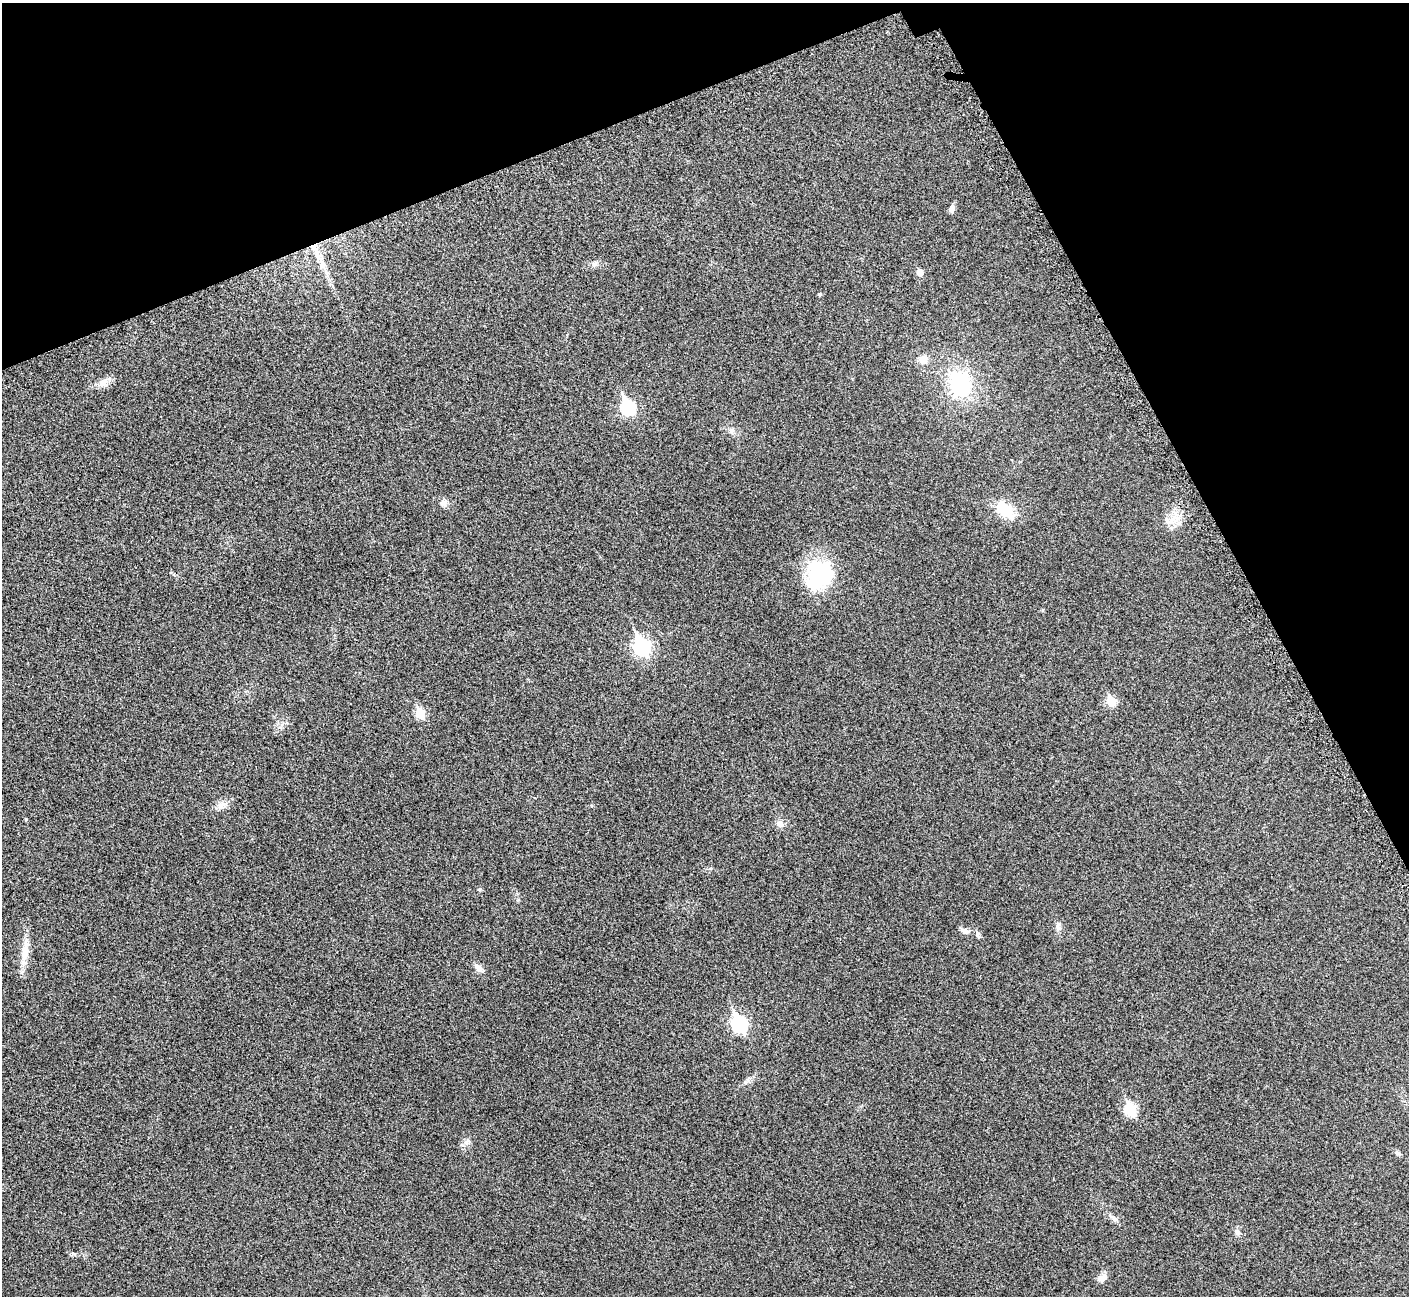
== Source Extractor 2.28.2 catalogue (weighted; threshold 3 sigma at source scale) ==
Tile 3 of 4 x 4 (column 3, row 1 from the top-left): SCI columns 2907-4313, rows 4127-5420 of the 5816 x 5795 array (HDU 1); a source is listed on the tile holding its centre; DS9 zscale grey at full resolution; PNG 1411 x 1298 px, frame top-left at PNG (2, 3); no overlay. Shown black and unused: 21% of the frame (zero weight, under 3 of 5 exposures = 5% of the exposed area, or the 3 px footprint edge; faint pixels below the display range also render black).
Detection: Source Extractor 2.28.2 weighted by HDU 2 'WHT'; one run over the whole footprint, this tile lists its part. Background 0.0258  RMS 0.006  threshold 0.0271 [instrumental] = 3 sigma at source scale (4.5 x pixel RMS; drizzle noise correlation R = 1.50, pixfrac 1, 0.05/0.05 arcsec/px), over >= 5 px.
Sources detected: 34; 1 inside a brighter listed object's ellipse — not listed separately; the other 33 listed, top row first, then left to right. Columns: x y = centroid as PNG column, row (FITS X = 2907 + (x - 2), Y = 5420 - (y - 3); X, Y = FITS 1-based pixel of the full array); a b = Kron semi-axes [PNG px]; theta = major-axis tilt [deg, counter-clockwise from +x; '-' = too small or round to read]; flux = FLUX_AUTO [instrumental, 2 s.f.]
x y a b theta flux
952 209 11 6 86 2
318 255 49 6 -64 13
594 264 9 6 17 1.8
920 272 6 5 - 5.2
820 294 5 4 - 0.7
923 359 10 10 - 5
103 383 16 11 45 4.4
960 384 28 23 -76 45
628 407 8 7 - 81
731 431 10 8 83 2.3
444 503 10 9 - 2.7
1005 510 25 16 -40 16
1175 518 18 13 -40 7.8
818 575 38 31 68 44
642 647 9 7 -64 140
1111 701 6 5 - 21
420 713 6 5 - 24
220 805 15 9 43 4
26 819 4 4 - 0.49
780 824 10 9 - 3
479 889 5 5 - 0.76
1059 928 10 7 -41 2.2
964 931 14 6 -22 2.9
978 934 6 5 - 1.2
25 951 30 11 82 9.9
479 968 14 8 -45 3.1
739 1023 9 7 -64 110
1130 1109 7 6 - 40
467 1142 11 6 32 2.3
1397 1153 9 5 -21 1.3
1113 1218 19 6 -35 2.8
1237 1233 9 7 -36 1.9
1103 1278 13 8 23 3.4
Overlapping masked pixels (flux is a lower limit): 1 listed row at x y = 318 255
Unlisted compact peaks at least as high as the median listed source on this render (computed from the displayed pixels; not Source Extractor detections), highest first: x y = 74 1254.